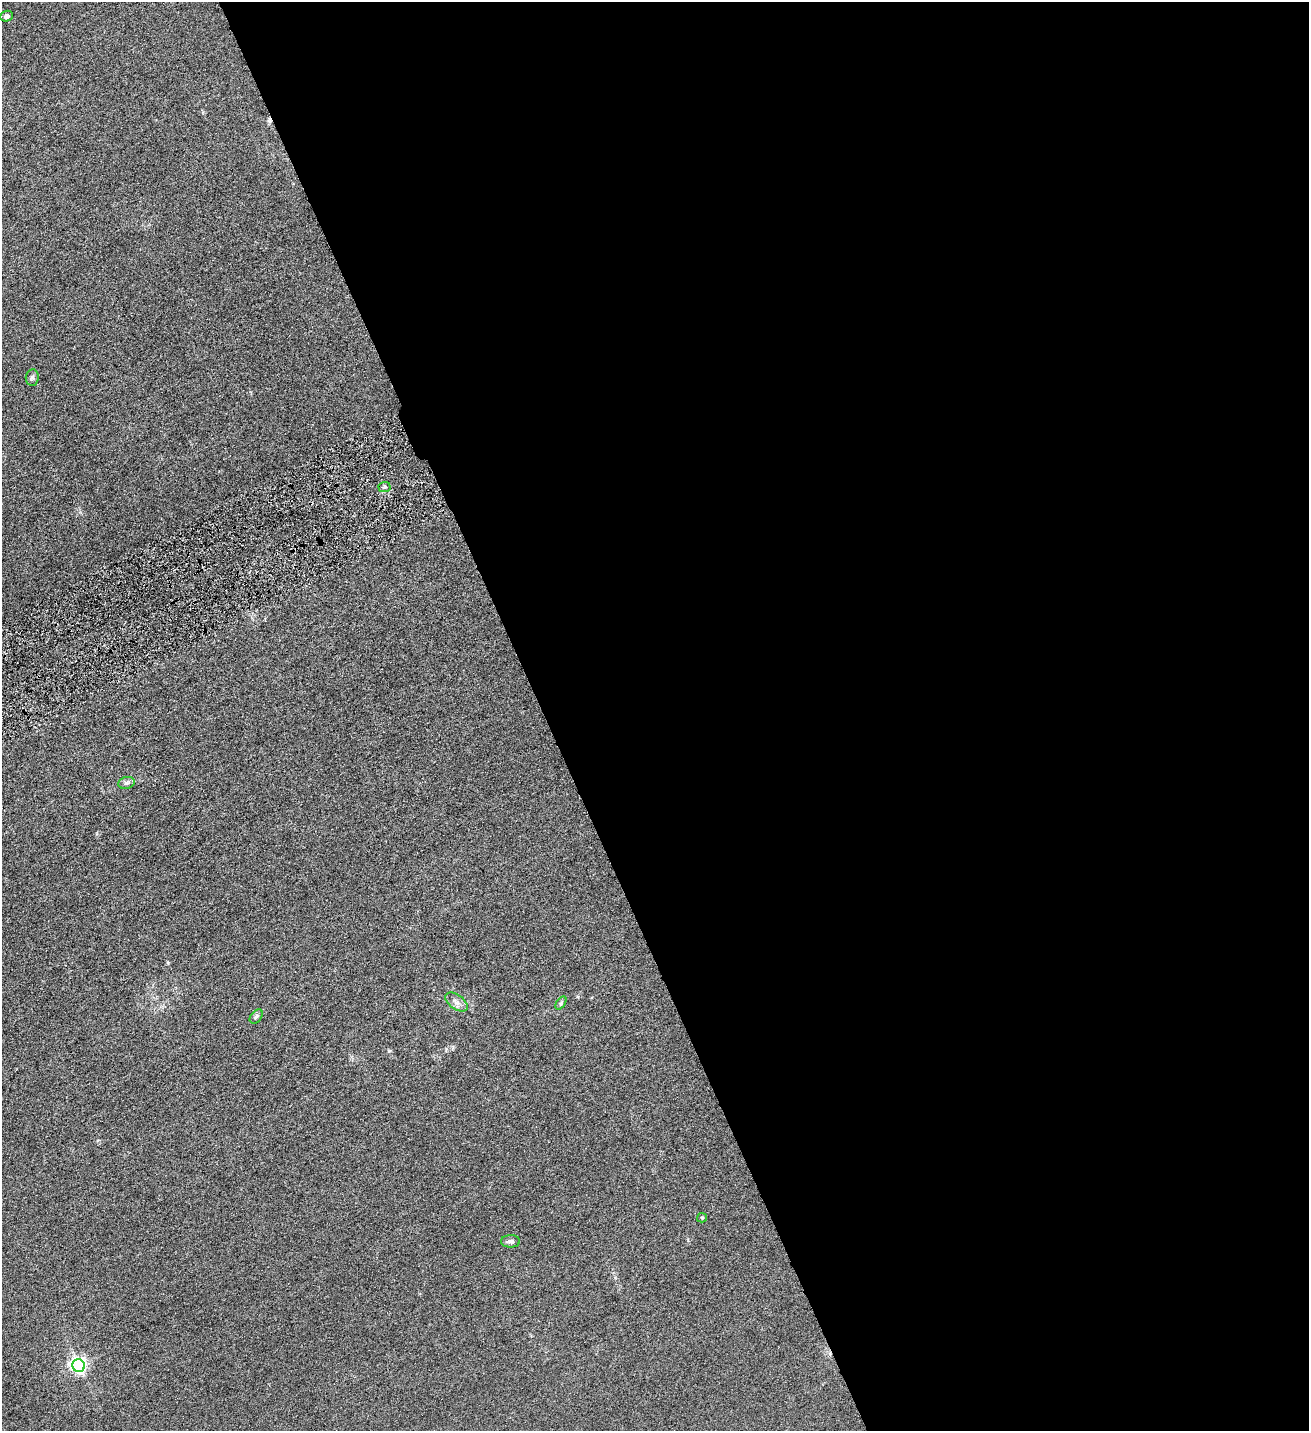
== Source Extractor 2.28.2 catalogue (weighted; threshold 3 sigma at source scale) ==
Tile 8 of 4 x 4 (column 4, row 2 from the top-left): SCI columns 4217-5523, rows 2861-4289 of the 5686 x 5720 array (HDU 1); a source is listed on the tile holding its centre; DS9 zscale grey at full resolution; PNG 1311 x 1433 px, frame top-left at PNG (2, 2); each listed source drawn as its Kron ellipse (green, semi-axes under 4 px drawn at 4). Shown black and unused: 59% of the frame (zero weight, under 4 of 8 exposures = <1% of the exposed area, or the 3 px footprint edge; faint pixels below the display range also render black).
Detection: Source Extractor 2.28.2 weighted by HDU 2 'WHT'; one run over the whole footprint, this tile lists its part. Background 0.0445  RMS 0.0066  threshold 0.027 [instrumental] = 3 sigma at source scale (4.09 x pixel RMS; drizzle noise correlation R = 1.36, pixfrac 0.8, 0.05/0.05 arcsec/px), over >= 5 px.
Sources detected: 11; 1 cosmic-ray / hot-pixel residue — neither listed nor drawn; the other 10 listed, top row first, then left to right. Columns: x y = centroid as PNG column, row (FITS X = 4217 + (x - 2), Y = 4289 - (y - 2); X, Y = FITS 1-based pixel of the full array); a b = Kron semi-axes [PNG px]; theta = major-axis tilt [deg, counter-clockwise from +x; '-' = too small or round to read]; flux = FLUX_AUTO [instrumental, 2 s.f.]
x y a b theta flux
7 16 6 5 - 1.7
32 377 8 6 84 1.6
385 487 6 5 - 1
126 783 8 6 16 1.5
456 1002 13 7 -36 3.1
561 1003 7 4 54 0.99
256 1016 8 5 50 1.3
702 1218 5 4 - 0.71
510 1241 9 6 1 1.7
79 1366 6 6 - 180